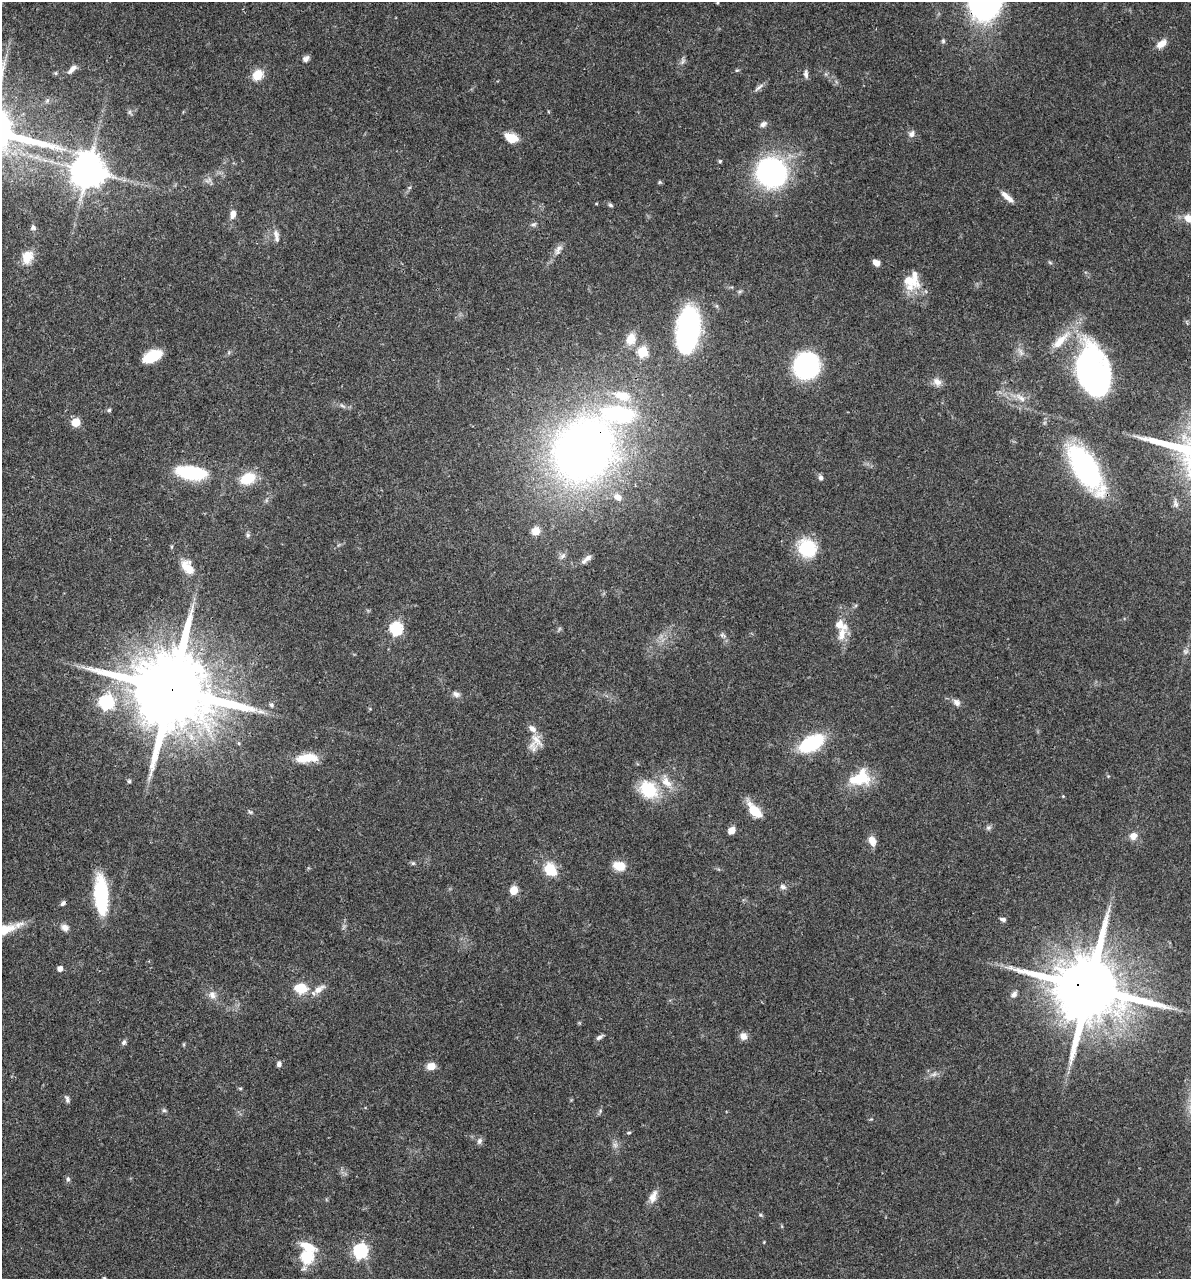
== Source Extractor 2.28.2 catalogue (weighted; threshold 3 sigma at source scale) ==
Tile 11 of 4 x 4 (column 3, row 3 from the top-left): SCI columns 2627-3815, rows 1280-2556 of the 5129 x 5114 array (HDU 1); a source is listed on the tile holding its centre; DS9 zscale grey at full resolution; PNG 1193 x 1281 px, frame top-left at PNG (2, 2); no overlay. Shown black and unused: <1% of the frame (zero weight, under 3 of 4 exposures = <1% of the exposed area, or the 3 px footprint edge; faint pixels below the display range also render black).
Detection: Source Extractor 2.28.2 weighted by HDU 2 'WHT'; one run over the whole footprint, this tile lists its part. Background 0.0744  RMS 0.0033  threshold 0.0147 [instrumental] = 3 sigma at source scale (4.5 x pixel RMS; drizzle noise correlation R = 1.50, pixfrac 1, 0.05/0.05 arcsec/px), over >= 5 px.
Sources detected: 124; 3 too faint to see at this stretch — not listed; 6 inside a brighter listed object's ellipse — not listed separately; the other 115 listed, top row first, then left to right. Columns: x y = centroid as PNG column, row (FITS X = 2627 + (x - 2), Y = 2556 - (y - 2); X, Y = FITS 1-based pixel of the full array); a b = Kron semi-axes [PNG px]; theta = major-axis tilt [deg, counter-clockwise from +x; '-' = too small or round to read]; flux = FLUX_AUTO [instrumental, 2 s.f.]
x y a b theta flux
718 2 5 3 - 0.37
985 3 35 29 76 79
943 41 5 5 - 0.53
1161 44 13 7 37 3
306 59 9 7 46 1.3
683 61 10 6 70 1
72 69 14 6 45 1.6
737 70 6 3 18 0.39
56 73 5 3 - 0.35
806 74 11 6 -84 1.2
258 75 12 10 48 5.5
759 87 16 4 40 1.2
763 124 9 7 35 1.2
912 134 9 8 - 1.4
511 138 13 8 -22 6.1
720 161 5 4 - 0.39
88 171 10 10 - 850
771 172 24 21 -38 73
209 180 11 4 32 0.97
659 182 6 4 89 0.39
1007 197 18 6 -41 2.7
610 205 6 5 - 0.58
233 214 10 7 74 2.1
533 224 8 4 8 0.67
33 228 7 6 - 0.86
276 234 12 9 -66 1.8
558 250 15 7 60 2
27 257 16 12 67 5.1
1050 262 6 4 -20 0.46
876 263 8 5 -30 2.2
911 280 21 19 40 8.3
688 331 43 21 81 65
631 339 16 12 73 4.5
1060 341 33 10 46 7.1
642 352 6 5 - 22
152 356 18 10 26 9
806 366 18 17 - 56
1092 371 44 26 -75 110
937 382 12 9 -34 2.2
622 396 22 11 -15 7.8
1020 398 19 7 -38 2.9
343 406 10 5 -27 0.96
109 410 5 4 - 0.54
76 422 5 5 - 12
585 448 51 42 50 280
1085 468 44 18 -58 70
192 473 33 13 -7 22
247 478 18 13 23 8.5
821 478 6 5 - 1
617 497 11 8 -45 2.2
535 531 10 9 - 3.2
248 535 6 5 - 0.62
807 548 20 18 -48 15
586 559 16 5 38 1.6
188 567 21 12 -55 5.6
396 628 6 6 - 46
842 634 20 11 80 4.3
723 635 9 5 -26 0.89
172 689 26 19 -17 6100
456 694 11 7 -21 1.4
106 702 7 6 - 62
956 702 9 7 -48 1.6
271 705 7 6 - 0.76
260 711 13 5 -5 1.7
536 741 22 15 61 4.4
811 743 17 10 29 35
307 758 28 10 6 7.2
1108 776 4 3 - 0.32
860 778 29 17 -1 10
129 781 5 4 - 0.52
666 782 22 12 -57 5.1
648 790 17 13 -40 17
1063 796 4 4 - 0.28
754 810 19 9 -48 7.9
250 812 6 5 - 0.55
988 827 7 7 - 0.82
732 830 8 6 36 2.5
1133 836 11 10 - 2.3
872 841 12 8 -68 2.7
413 863 6 5 - 0.54
619 866 14 10 -13 5
550 870 13 10 -48 9.9
783 887 9 7 -17 1.1
513 890 5 5 - 9.2
101 894 37 13 -86 25
63 903 8 5 44 0.82
1003 919 7 4 -12 1.1
65 927 11 8 -27 1.7
60 968 5 5 - 2.1
301 988 8 6 -3 13
1089 988 22 17 -16 4200
319 989 18 8 34 3
1014 994 9 6 43 1.1
212 995 12 9 -63 2.3
743 1036 8 7 - 2.5
599 1037 9 5 33 0.97
124 1042 7 6 - 0.83
184 1044 6 3 72 0.37
279 1064 6 5 - 1
431 1066 9 7 14 3.1
934 1074 10 5 27 1.1
240 1088 6 4 -18 0.38
67 1099 10 5 -71 0.96
164 1110 6 5 - 0.62
600 1111 6 5 - 0.56
629 1133 5 4 - 0.41
479 1141 9 7 68 1.1
615 1145 7 7 - 1.1
68 1179 7 5 -77 0.72
653 1197 17 8 67 2.9
761 1215 5 5 - 0.46
307 1246 21 8 -23 6
360 1251 7 6 - 67
307 1256 6 6 - 41
104 1278 5 3 - 0.29
Overlapping masked pixels (flux is a lower limit): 4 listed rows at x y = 985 3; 585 448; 172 689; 1089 988
Isophote crosses this tile's border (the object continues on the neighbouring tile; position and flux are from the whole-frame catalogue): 2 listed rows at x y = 718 2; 985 3